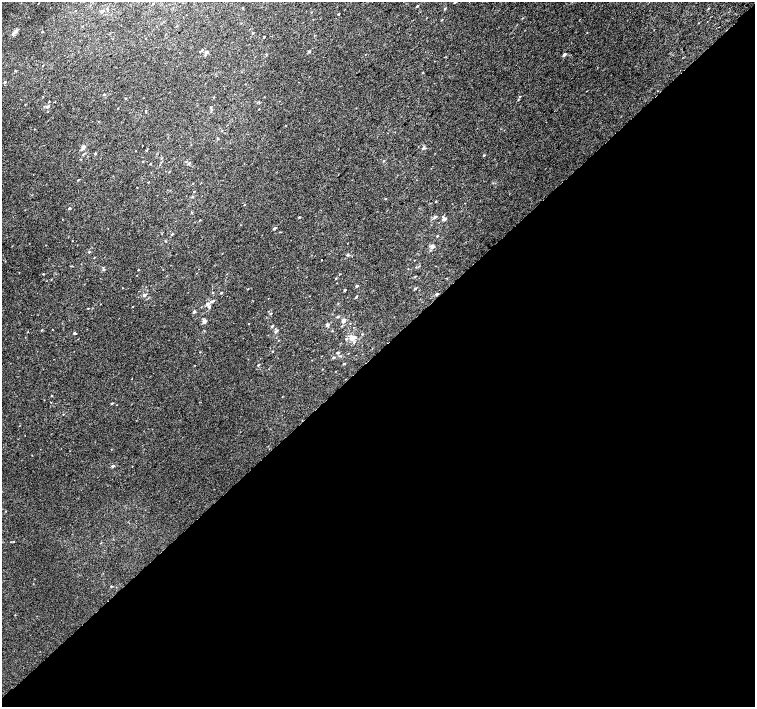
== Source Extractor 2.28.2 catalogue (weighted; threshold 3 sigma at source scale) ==
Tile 15 of 4 x 4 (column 3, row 4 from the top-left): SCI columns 3049-4554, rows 253-1661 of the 6091 x 6076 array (HDU 1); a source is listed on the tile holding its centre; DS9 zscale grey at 2 x 2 block average (1 PNG px = mean of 2 x 2 image px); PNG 757 x 709 px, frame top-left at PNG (2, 2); no overlay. Shown black and unused: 50% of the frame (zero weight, under 2 of 3 exposures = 2% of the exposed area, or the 3 px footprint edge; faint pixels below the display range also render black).
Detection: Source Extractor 2.28.2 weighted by HDU 2 'WHT'; one run over the whole footprint, this tile lists its part. Background 0.00858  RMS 0.007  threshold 0.0316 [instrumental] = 3 sigma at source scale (4.5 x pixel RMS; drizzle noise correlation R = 1.50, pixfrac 1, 0.0396/0.0396 arcsec/px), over >= 5 px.
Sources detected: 103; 2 inside a brighter listed object's ellipse — not listed separately; the other 101 listed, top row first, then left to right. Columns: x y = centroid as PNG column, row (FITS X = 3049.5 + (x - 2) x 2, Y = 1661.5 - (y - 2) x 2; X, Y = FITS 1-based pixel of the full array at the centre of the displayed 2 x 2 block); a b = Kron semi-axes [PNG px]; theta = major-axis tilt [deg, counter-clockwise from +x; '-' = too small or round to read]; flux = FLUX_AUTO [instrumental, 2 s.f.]
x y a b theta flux
38 3 2 2 - 0.41
153 4 2 2 - 0.71
417 6 3 2 - 1.9
445 9 4 2 - 1
102 11 3 2 - 3.9
338 14 2 2 - 1
522 18 3 2 - 0.67
442 20 2 2 - 0.75
707 21 2 2 - 1.7
176 26 3 2 - 0.67
16 31 5 4 - 3.2
42 32 2 2 - 1.5
253 33 3 2 - 1.3
264 36 3 2 - 0.96
202 50 3 2 - 1.5
309 51 3 3 - 1.8
206 52 4 3 - 2.8
564 54 2 2 - 6.8
43 66 2 2 - 0.75
5 82 3 2 - 1.6
104 95 2 2 - 2.9
214 97 3 2 - 0.63
519 97 3 2 - 1.1
125 98 2 2 - 0.79
47 106 6 3 32 3
146 111 2 2 - 1.1
218 139 3 3 - 1
83 147 3 2 - 8.8
423 148 5 3 - 2
146 150 3 2 - 0.66
84 153 5 2 - 1.5
95 153 3 2 - 1.6
484 155 3 2 - 1.1
161 158 3 2 - 0.8
384 161 2 2 - 1
189 163 4 3 - 1.5
150 164 3 2 - 0.82
78 180 3 2 - 0.8
148 182 2 2 - 0.66
32 195 2 2 - 0.57
192 197 3 2 - 0.95
385 199 3 2 - 0.75
244 205 2 2 - 0.62
69 208 3 2 - 1.7
191 212 3 2 - 0.93
299 217 2 2 - 1.6
435 217 4 3 - 3
444 219 3 2 - 8
200 220 2 2 - 0.87
274 228 3 2 - 3.5
172 234 3 2 - 1.6
437 236 3 2 - 1.1
72 241 2 2 - 0.56
432 246 3 2 - 7.4
89 252 3 2 - 1.1
347 255 3 3 - 1.5
94 257 3 2 - 0.61
321 260 2 2 - 1.5
103 267 3 2 - 0.96
138 270 2 2 - 0.92
43 274 2 2 - 0.94
340 274 2 2 - 0.79
415 277 2 2 - 0.81
336 278 2 2 - 0.98
356 286 2 2 - 3.4
415 288 3 3 - 1.5
345 290 3 2 - 1.6
212 293 3 2 - 0.98
221 293 3 2 - 1.3
437 294 3 2 - 3.8
144 295 4 3 - 3.9
356 297 4 2 - 1.6
211 302 4 3 - 3
208 304 4 3 - 3.6
209 307 5 3 - 2
88 308 2 2 - 0.71
194 312 2 2 - 4.5
270 313 3 3 - 1.1
338 317 3 3 - 1.5
343 320 2 2 - 11
204 321 3 3 - 7.6
248 323 2 2 - 0.57
327 325 3 2 - 5.4
272 326 3 2 - 1.9
41 330 3 2 - 1.1
275 332 5 3 - 2.3
74 333 4 2 - 1.9
351 337 3 3 - 13
354 342 3 3 - 1.6
272 351 3 2 - 0.9
338 352 2 2 - 3.2
348 353 2 2 - 0.57
333 357 3 2 - 2.6
344 363 3 2 - 1.4
258 365 2 2 - 1.5
52 396 2 2 - 0.91
112 403 3 2 - 1.2
63 414 2 2 - 0.64
113 466 3 2 - 4.4
14 541 3 2 - 0.73
111 586 3 2 - 0.95
Diffuse or blended objects may show on this block-average render without a row.